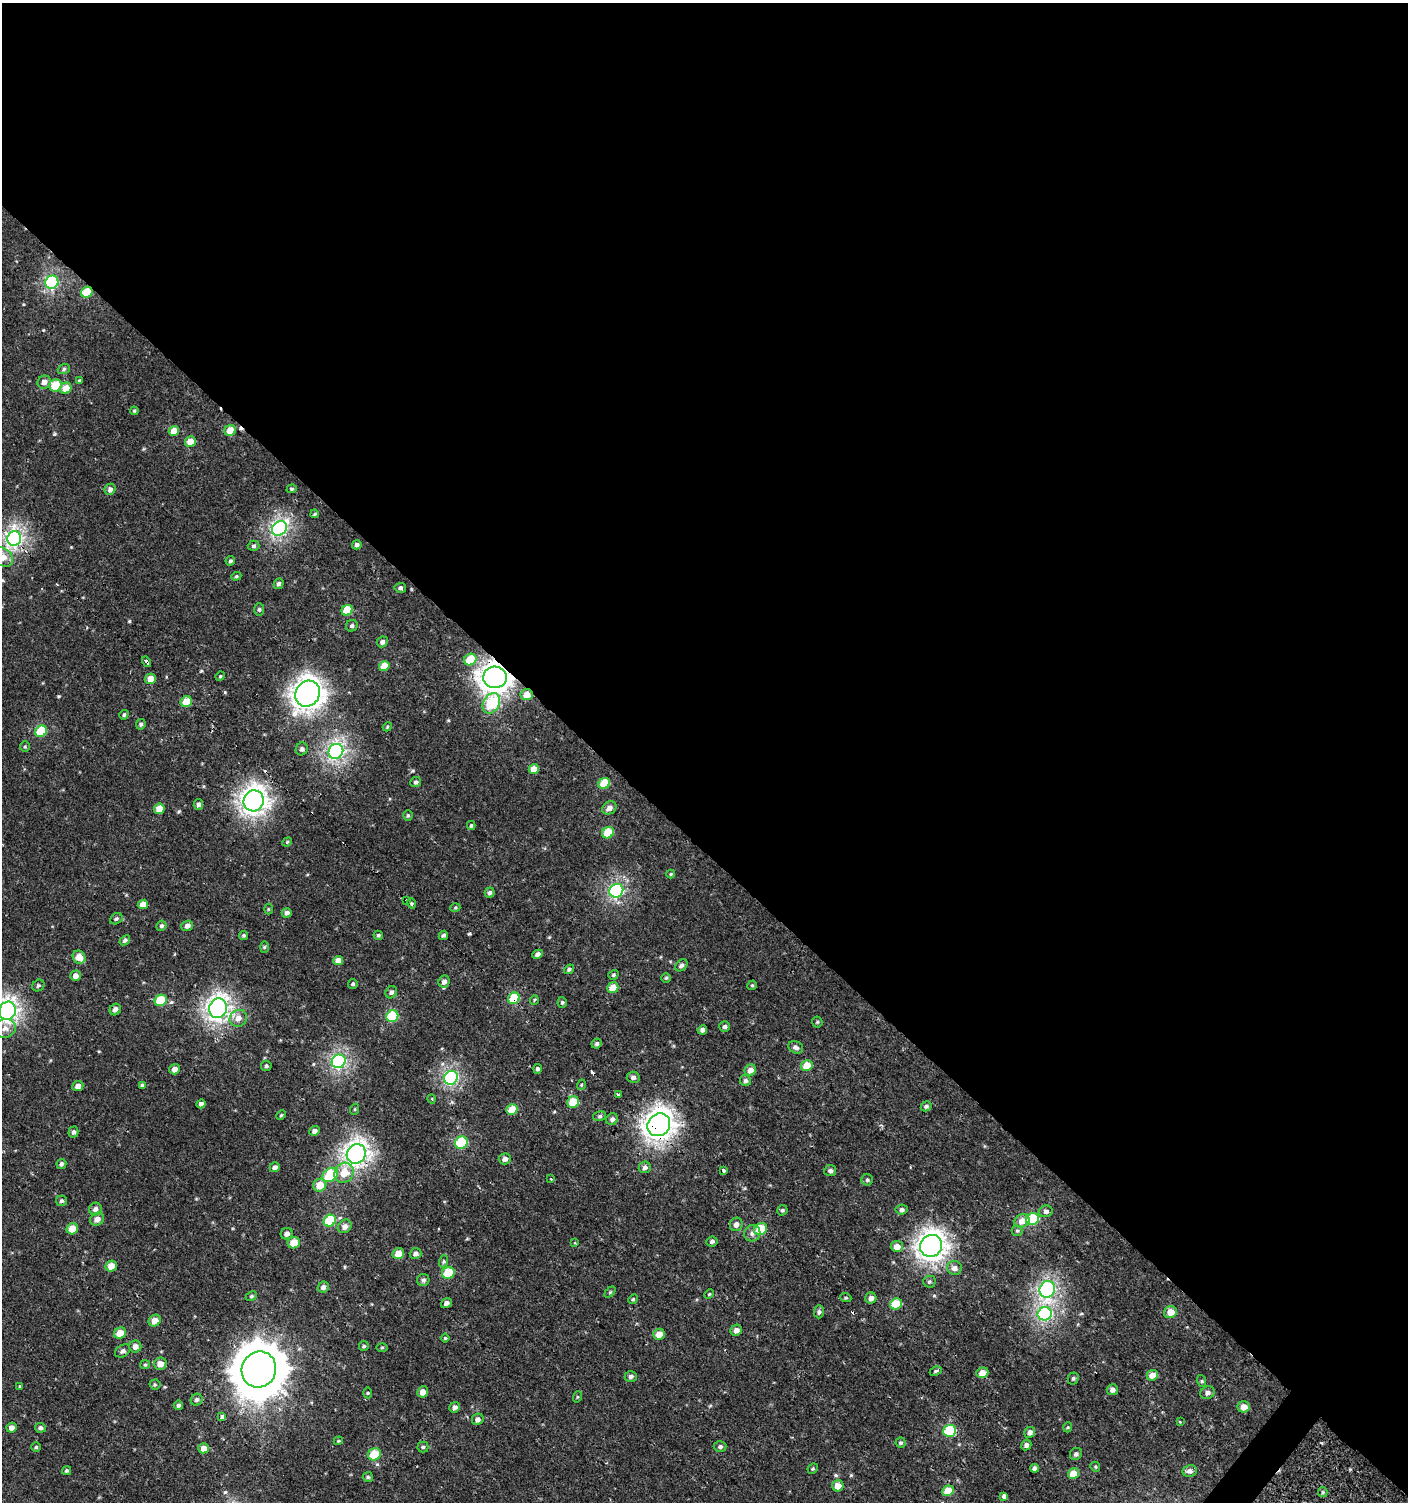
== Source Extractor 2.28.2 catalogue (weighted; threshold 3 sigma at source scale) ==
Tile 3 of 4 x 4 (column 3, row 1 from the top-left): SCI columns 2981-4386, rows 4538-6037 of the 6059 x 6037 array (HDU 1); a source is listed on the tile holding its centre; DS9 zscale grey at full resolution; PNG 1410 x 1504 px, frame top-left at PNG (2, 3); each listed source drawn as its Kron ellipse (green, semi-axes under 4 px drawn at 4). Shown black and unused: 57% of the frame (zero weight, under 2 of 3 exposures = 2% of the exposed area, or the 3 px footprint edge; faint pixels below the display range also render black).
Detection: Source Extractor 2.28.2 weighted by HDU 2 'WHT'; one run over the whole footprint, this tile lists its part. Background 7.57e-04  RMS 0.0025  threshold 0.0114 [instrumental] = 3 sigma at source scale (4.5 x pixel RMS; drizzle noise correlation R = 1.50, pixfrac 1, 0.0396/0.0396 arcsec/px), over >= 5 px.
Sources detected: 244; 6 cosmic-ray / hot-pixel residue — neither listed nor drawn; the other 238 listed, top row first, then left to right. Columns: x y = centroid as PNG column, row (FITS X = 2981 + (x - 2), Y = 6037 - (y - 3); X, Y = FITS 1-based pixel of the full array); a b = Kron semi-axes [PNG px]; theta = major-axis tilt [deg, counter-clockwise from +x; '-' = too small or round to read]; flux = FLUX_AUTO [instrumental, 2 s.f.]
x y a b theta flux
52 282 7 6 - 31
87 292 6 5 - 6.7
64 369 6 5 - 0.46
79 381 3 3 - 0.31
44 382 7 6 - 1.5
55 385 6 6 - 6.9
66 388 6 5 - 3.1
134 411 4 3 - 0.29
230 430 6 5 - 3.7
174 431 5 5 - 3.3
190 441 5 5 - 3.2
110 489 5 5 - 0.85
292 489 5 4 - 0.37
315 514 4 3 - 0.28
279 528 8 6 41 51
14 538 7 7 - 66
357 545 5 4 - 0.71
254 546 6 5 - 0.48
2 557 12 8 -37 2.5
230 561 5 4 - 0.47
236 576 5 4 - 0.34
279 584 5 4 - 0.59
400 588 6 5 - 0.55
259 609 6 5 - 0.48
347 610 6 5 - 7.2
352 626 6 5 - 0.54
382 642 6 5 - 0.88
470 659 6 5 - 7.7
146 662 5 3 - 1.2
384 666 5 5 - 4.1
220 676 5 4 - 0.29
495 677 12 10 -3 160
150 679 5 5 - 2.6
308 694 13 12 - 170
527 695 6 5 - 2.7
186 702 6 5 - 4.3
491 703 11 8 63 10
124 715 5 4 - 0.39
141 724 5 4 - 0.52
387 727 5 3 - 0.26
41 731 6 5 - 10
25 746 5 4 - 0.32
302 749 6 6 - 0.64
336 751 8 7 - 58
534 769 5 5 - 2.7
416 782 5 5 - 0.54
604 784 6 5 - 6.5
254 801 10 10 - 130
198 804 5 4 - 0.82
609 808 8 6 30 1.1
159 809 5 5 - 3
408 815 5 4 - 0.33
471 825 4 4 - 0.33
608 833 6 5 - 6.1
287 842 5 4 - 0.28
671 874 4 4 - 0.23
616 891 7 6 - 38
490 893 5 5 - 0.6
406 900 3 3 - 1.8
411 903 5 3 - 0.3
143 904 5 4 - 2.1
455 908 5 3 - 0.29
268 909 5 3 - 0.22
287 913 5 4 - 0.91
116 919 6 5 - 0.52
161 926 5 5 - 0.41
187 926 6 5 - 1
244 935 4 4 - 0.38
378 935 5 4 - 0.41
443 935 5 3 - 0.52
125 940 6 4 40 0.61
264 947 6 3 88 0.29
538 954 5 4 - 1
79 957 7 6 - 2.9
338 961 5 4 - 2.3
681 965 7 5 42 0.66
569 969 5 4 - 0.46
613 975 5 4 - 0.4
75 976 5 5 - 1.3
666 978 5 5 - 0.33
444 982 6 5 - 1.2
353 984 5 4 - 0.42
38 985 6 5 - 0.43
752 985 5 4 - 0.34
613 988 6 5 - 3.1
391 992 6 5 - 0.65
514 998 6 5 - 11
161 1000 6 5 - 9.6
534 1000 5 3 - 0.23
562 1002 5 4 - 0.39
218 1008 10 8 74 99
115 1010 6 5 - 1.1
7 1011 9 8 - 84
392 1016 6 5 - 11
238 1018 9 8 - 2
817 1022 5 5 - 0.33
725 1027 5 5 - 0.61
5 1028 11 9 13 1.9
702 1030 5 4 - 0.79
597 1044 5 5 - 0.5
796 1047 8 6 -23 0.81
339 1061 7 6 - 44
266 1066 5 5 - 0.43
807 1066 6 5 - 4.7
175 1069 5 5 - 1.4
538 1069 5 4 - 0.55
750 1070 6 5 - 1.8
633 1077 6 5 - 0.74
451 1078 7 6 - 42
745 1081 6 5 - 0.6
142 1085 4 3 - 1.1
581 1085 5 3 - 0.21
78 1086 5 5 - 1.5
618 1095 3 3 - 1.7
432 1099 4 3 - 0.23
573 1102 6 5 - 5.8
201 1104 5 4 - 0.68
926 1106 5 5 - 0.62
355 1109 5 3 - 0.24
512 1109 6 5 - 5.1
281 1115 5 3 - 0.25
600 1116 6 5 - 0.47
612 1119 6 5 - 0.74
659 1125 12 10 45 150
314 1131 5 4 - 0.94
73 1132 5 5 - 0.64
461 1143 6 6 - 16
356 1154 10 9 - 100
505 1159 6 5 - 1.1
61 1164 5 4 - 0.55
275 1167 5 5 - 0.81
645 1167 6 5 - 0.85
724 1170 3 3 - 1.2
830 1171 6 5 - 0.72
344 1173 10 9 - 3.9
330 1175 9 6 36 9.9
551 1179 3 2 - 0.21
867 1180 5 5 - 0.42
320 1185 7 6 - 3.6
61 1201 5 5 - 0.58
95 1209 6 6 - 1
782 1210 5 5 - 0.42
902 1210 6 5 - 0.74
1046 1211 7 6 - 0.87
97 1219 7 6 - 1.6
1032 1219 6 5 - 14
330 1221 6 5 - 12
1022 1221 8 6 25 2.2
736 1224 7 6 - 1.1
345 1226 7 6 - 1.3
72 1229 6 5 - 3.6
761 1229 7 6 - 7
1017 1231 5 5 - 0.33
752 1233 8 8 - 1.1
287 1234 6 5 - 0.91
712 1241 6 5 - 0.59
294 1243 6 5 - 4.4
575 1243 3 3 - 0.26
897 1246 6 5 - 2.1
931 1246 11 10 - 150
398 1254 6 5 - 3.7
415 1254 6 5 - 0.74
444 1261 6 4 71 0.37
111 1266 6 5 - 3.1
954 1268 7 7 - 1.1
448 1273 6 5 - 7.3
423 1280 6 6 - 0.64
929 1282 6 6 - 0.48
323 1287 6 5 - 1
1047 1289 8 7 - 48
610 1292 6 4 45 0.31
709 1294 5 4 - 0.28
251 1296 6 4 24 0.39
846 1298 5 3 - 0.26
871 1298 5 5 - 1.2
633 1299 5 4 - 0.33
446 1303 6 4 37 0.94
896 1304 6 5 - 6.9
819 1312 6 5 - 0.58
1170 1312 6 6 - 2.8
1045 1314 7 6 - 41
155 1321 6 5 - 2.3
736 1330 6 5 - 1.3
120 1333 6 5 - 4
659 1334 6 5 - 2.7
445 1338 4 4 - 0.25
364 1346 5 4 - 0.39
135 1347 6 6 - 1.2
382 1348 5 3 - 0.24
123 1351 8 6 34 0.71
160 1364 6 6 - 2.2
145 1365 5 4 - 0.31
259 1370 18 17 - 940
936 1371 6 4 27 0.34
982 1373 6 5 - 1.9
1152 1375 6 5 - 2.5
631 1376 6 5 - 0.62
1073 1378 6 5 - 0.45
1202 1381 6 4 -71 0.31
155 1384 5 5 - 0.36
20 1386 3 3 - 0.63
1112 1390 5 5 - 1.2
423 1392 6 5 - 1.9
368 1393 5 3 - 0.26
1207 1393 7 6 - 0.99
577 1397 6 3 72 0.25
197 1400 6 5 - 0.6
178 1405 5 4 - 0.45
455 1407 5 5 - 0.98
1244 1407 6 5 - 2.1
222 1417 4 4 - 1.9
478 1419 6 5 - 0.9
1180 1422 3 3 - 0.26
1068 1427 5 3 - 0.23
12 1428 5 5 - 1.2
40 1428 5 5 - 0.55
949 1431 7 6 - 13
1030 1432 6 5 - 1
338 1441 4 3 - 0.23
901 1443 5 5 - 0.41
1026 1445 5 5 - 0.79
36 1447 4 4 - 0.36
423 1447 5 5 - 0.42
720 1447 6 5 - 0.59
204 1448 5 5 - 1.7
374 1454 7 6 - 6.2
1076 1454 6 5 - 0.63
1095 1467 5 4 - 0.31
1034 1468 4 4 - 0.67
813 1469 5 4 - 0.31
67 1471 4 4 - 0.38
1190 1471 7 6 - 0.97
1073 1474 6 5 - 3.6
368 1477 5 5 - 0.39
838 1486 5 5 - 2.3
948 1491 6 5 - 5
1323 1492 5 4 - 0.35
1004 1496 4 4 - 1.7
Overlapping masked pixels (flux is a lower limit): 7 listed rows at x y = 87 292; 14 538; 146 662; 495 677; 527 695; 514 998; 659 1125
Isophote crosses this tile's border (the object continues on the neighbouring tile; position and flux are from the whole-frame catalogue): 2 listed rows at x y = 2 557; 7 1011
Unlisted compact peaks at least as high as the median listed source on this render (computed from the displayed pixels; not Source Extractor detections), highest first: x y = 225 1492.